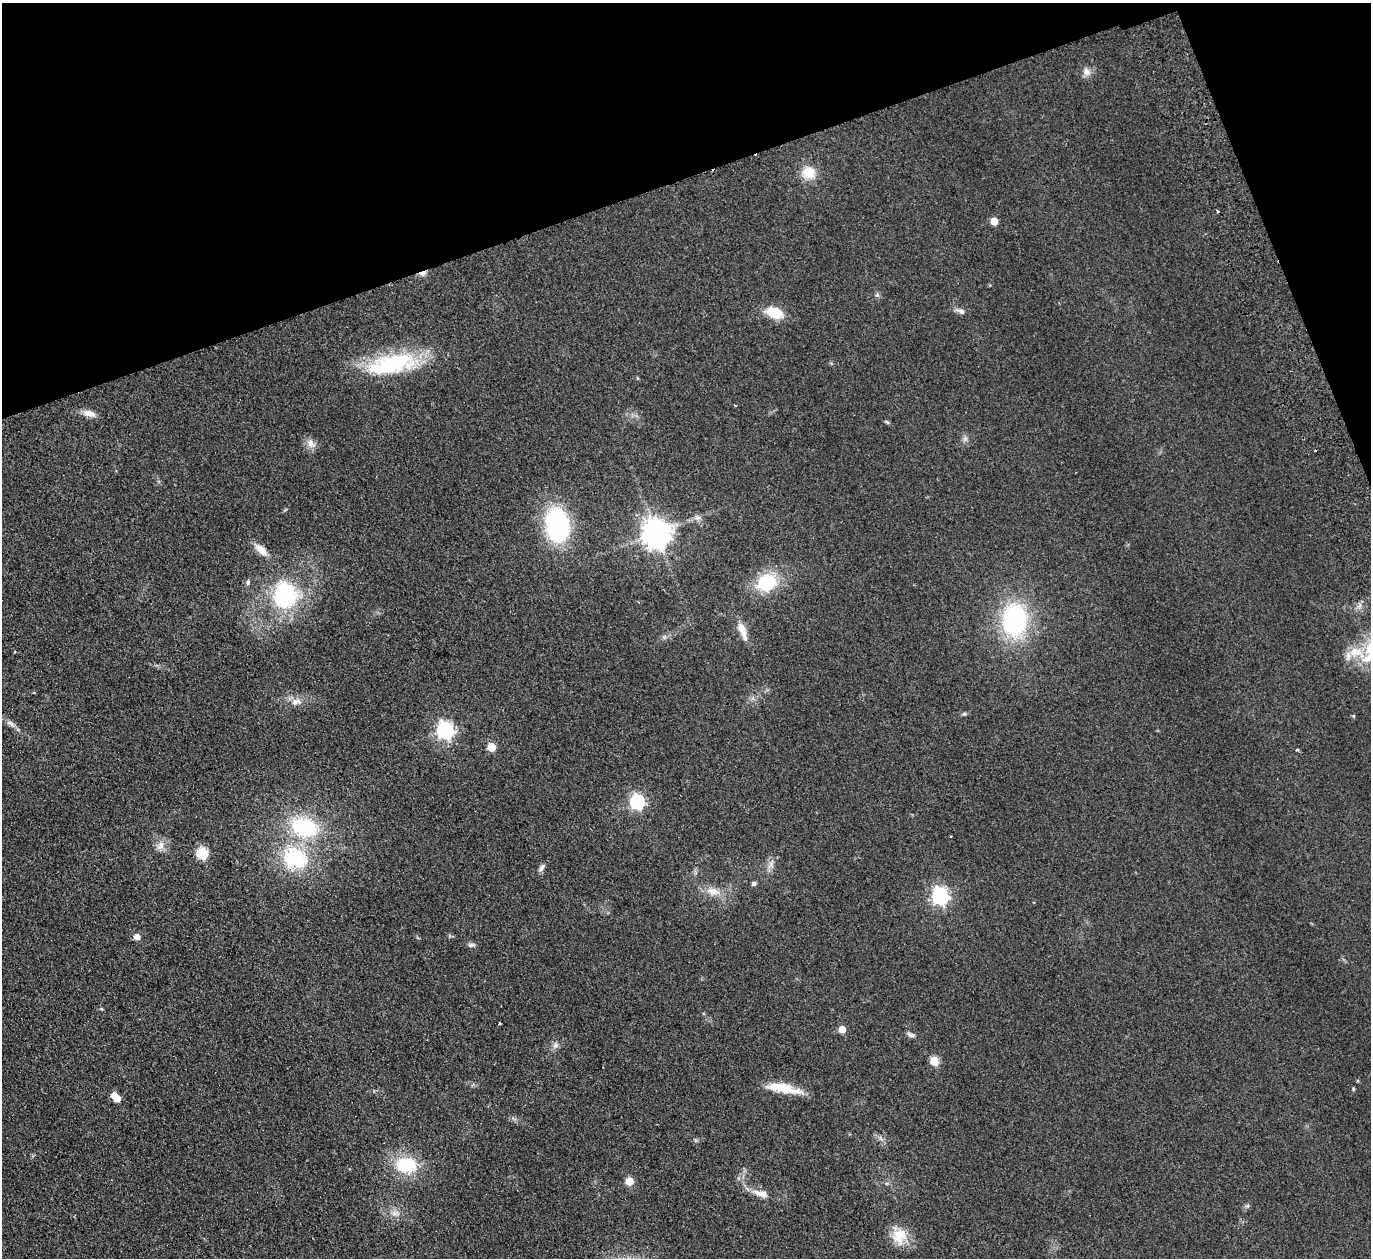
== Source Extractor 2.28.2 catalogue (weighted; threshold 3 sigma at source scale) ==
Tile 3 of 4 x 4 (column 3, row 1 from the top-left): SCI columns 2793-4161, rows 4076-5331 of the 5585 x 5508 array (HDU 1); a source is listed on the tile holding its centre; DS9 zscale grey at full resolution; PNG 1373 x 1260 px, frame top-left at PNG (2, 3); no overlay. Shown black and unused: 17% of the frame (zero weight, under 2 of 3 exposures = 3% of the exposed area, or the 3 px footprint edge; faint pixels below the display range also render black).
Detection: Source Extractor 2.28.2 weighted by HDU 2 'WHT'; one run over the whole footprint, this tile lists its part. Background 0.0914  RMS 0.01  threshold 0.0452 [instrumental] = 3 sigma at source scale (4.5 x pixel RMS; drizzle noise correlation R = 1.50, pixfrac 1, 0.05/0.05 arcsec/px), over >= 5 px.
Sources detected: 60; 2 inside a brighter object's white glare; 2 cosmic-ray / hot-pixel residue — not listed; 1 inside a brighter listed object's ellipse — not listed separately; the other 55 listed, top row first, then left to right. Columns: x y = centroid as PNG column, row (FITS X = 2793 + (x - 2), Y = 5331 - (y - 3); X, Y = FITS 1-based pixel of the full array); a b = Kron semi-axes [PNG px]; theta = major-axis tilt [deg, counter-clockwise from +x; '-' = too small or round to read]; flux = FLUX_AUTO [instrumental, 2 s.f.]
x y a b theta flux
1087 72 11 8 -60 5.4
808 173 15 15 - 19
994 221 5 5 - 18
423 273 8 4 19 14
961 311 12 7 -19 3.9
774 313 15 10 -20 26
392 364 62 23 12 91
735 405 3 3 - 1.3
89 413 17 8 -17 7.7
887 422 7 4 -44 1.3
965 439 7 6 - 2.5
311 443 14 9 -70 6.3
1315 451 3 2 - 1.6
698 518 9 6 1 3.4
557 525 28 19 -82 140
657 533 9 8 - 1400
261 550 17 8 -41 11
248 582 7 4 82 1.9
767 582 21 17 29 47
285 595 31 27 -80 87
1015 620 26 20 90 140
742 630 24 7 -70 11
1355 652 21 13 1 17
1370 658 27 12 22 21
296 701 14 8 10 6.9
964 714 6 4 41 1.4
11 724 15 6 -37 5
445 730 7 7 - 300
491 747 5 5 - 26
1297 749 4 3 - 1.2
637 802 6 6 - 190
304 828 26 18 -16 75
160 845 13 9 62 7
202 853 6 6 - 78
295 858 28 22 -24 69
771 864 7 6 - 3.3
541 868 11 6 63 3.2
754 884 5 4 - 2.9
713 891 20 10 -12 11
940 896 7 6 - 310
137 937 7 6 - 5.5
471 945 10 5 5 2.6
101 1009 6 3 17 0.99
842 1029 5 5 - 16
911 1035 10 5 -23 3.3
556 1045 9 7 70 3.9
934 1061 5 5 - 38
783 1088 27 13 -8 21
114 1095 5 5 - 13
406 1165 21 15 -4 48
629 1181 6 5 - 22
761 1194 21 8 -18 11
1247 1206 6 4 43 1.7
395 1213 12 6 10 4.7
899 1236 23 19 -79 21
Overlapping masked pixels (flux is a lower limit): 1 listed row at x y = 423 273
Isophote crosses this tile's border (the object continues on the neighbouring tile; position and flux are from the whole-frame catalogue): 1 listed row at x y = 1370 658
Unlisted compact peaks at least as high as the median listed source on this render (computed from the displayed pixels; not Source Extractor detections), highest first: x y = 1353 1089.